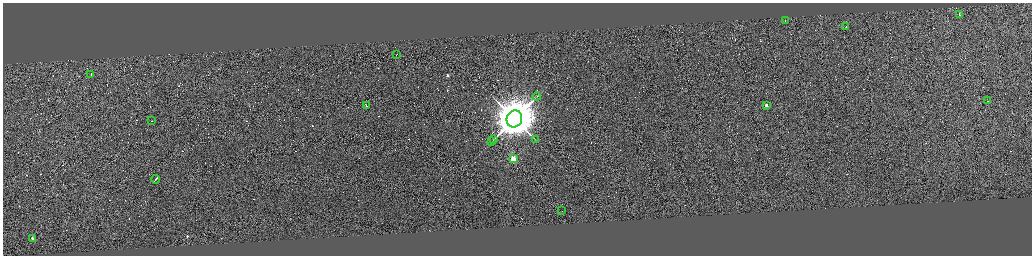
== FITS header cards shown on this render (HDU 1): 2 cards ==
NAXIS1  =                 4117
NAXIS2  =                 1014

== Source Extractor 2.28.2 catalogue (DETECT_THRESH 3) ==
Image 4117 x 1014 px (HDU 1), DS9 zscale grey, zoomed out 1/4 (1 PNG px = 4 x 4 image px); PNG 1034 x 258 px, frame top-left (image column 1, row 1013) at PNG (3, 3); each listed source drawn as its Kron ellipse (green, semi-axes under 4 px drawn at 4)
Background 0.13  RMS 3.9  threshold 11.6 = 3 sigma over >= 5 px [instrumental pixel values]
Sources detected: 435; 417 cannot appear on this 1/4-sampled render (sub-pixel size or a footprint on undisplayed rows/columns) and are neither listed nor drawn; the other 18 listed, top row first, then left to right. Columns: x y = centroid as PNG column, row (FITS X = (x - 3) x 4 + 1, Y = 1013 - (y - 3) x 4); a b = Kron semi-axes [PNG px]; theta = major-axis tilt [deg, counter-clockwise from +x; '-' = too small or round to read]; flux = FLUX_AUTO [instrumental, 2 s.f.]
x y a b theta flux
960 14 2 1 - 5.7e+04
786 21 2 1 - 9.5e+03
846 27 2 1 - 1.2e+04
397 55 2 1 - 1.4e+04
91 74 2 1 - 5.5e+04
537 97 4 1 - 1.3e+03
988 101 2 1 - 1.6e+04
767 105 2 1 - 3.2e+04
367 106 3 1 - 4.1e+04
515 119 9 7 65 1.1e+07
152 121 2 1 - 2.9e+04
494 139 4 1 - 1.2e+03
536 140 2 1 - 5.4e+02
492 142 2 1 - 3.7e+02
514 159 2 2 - 1.4e+05
156 179 4 1 - 5.1e+04
562 211 2 1 - 2.7e+04
33 239 2 1 - 1.5e+04
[417 sub-pixel or undisplayed-footprint detections neither listed nor drawn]